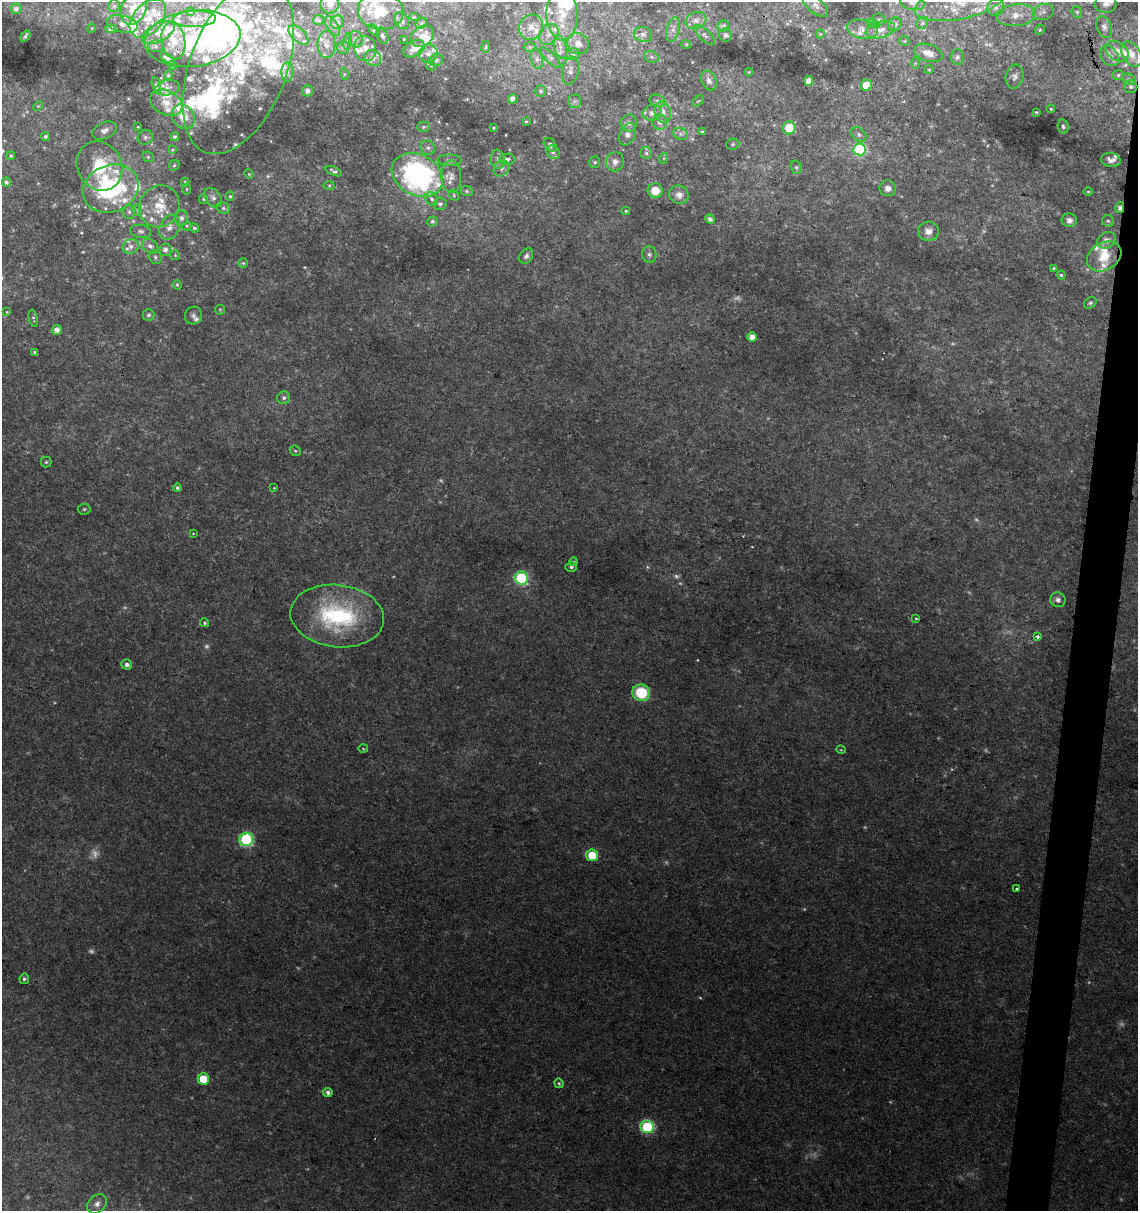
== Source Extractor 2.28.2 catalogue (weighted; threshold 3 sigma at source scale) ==
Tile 10 of 4 x 4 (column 2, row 3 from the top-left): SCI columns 1364-2499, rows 1219-2427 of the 5057 x 4845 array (HDU 1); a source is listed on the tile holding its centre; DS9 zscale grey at full resolution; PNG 1140 x 1213 px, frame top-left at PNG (2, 2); each listed source drawn as its Kron ellipse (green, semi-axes under 4 px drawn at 4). Shown black and unused: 3% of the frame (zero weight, under 2 of 3 exposures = <1% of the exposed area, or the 3 px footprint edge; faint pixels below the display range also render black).
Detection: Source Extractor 2.28.2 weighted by HDU 2 'WHT'; one run over the whole footprint, this tile lists its part. Background 0.0279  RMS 0.005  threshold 0.0225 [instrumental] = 3 sigma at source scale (4.5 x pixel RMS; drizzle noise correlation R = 1.50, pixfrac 1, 0.0396/0.0396 arcsec/px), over >= 5 px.
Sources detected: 349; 32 too faint to see at this stretch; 5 inside a brighter object's white glare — neither listed nor drawn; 80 inside a brighter listed object's ellipse — not listed separately; the other 232 listed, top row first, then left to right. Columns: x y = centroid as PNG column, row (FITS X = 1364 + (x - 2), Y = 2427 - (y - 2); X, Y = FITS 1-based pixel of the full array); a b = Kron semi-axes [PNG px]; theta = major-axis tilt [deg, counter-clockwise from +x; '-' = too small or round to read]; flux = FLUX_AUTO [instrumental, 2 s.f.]
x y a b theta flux
960 2 46 17 12 23
912 3 12 7 -10 2.8
330 4 9 9 - 2.9
1106 4 10 9 - 3.1
815 5 15 7 -40 3
114 6 6 6 - 1
134 8 17 12 67 9
996 8 9 8 - 3.1
16 9 5 5 - 2
191 11 3 3 - 0.6
381 11 23 18 -7 16
1043 12 10 8 20 2.4
1077 12 6 5 - 0.76
562 15 26 15 -88 15
1016 15 20 10 6 7.8
414 17 5 4 - 0.58
148 18 22 14 49 8.9
195 19 21 8 2 4.5
319 20 6 5 - 0.89
696 20 10 8 22 2.7
879 20 6 6 - 1.2
402 21 9 6 -64 1.8
337 22 7 6 - 1.7
421 23 6 5 - 0.95
922 23 6 5 - 1
122 24 16 8 -13 4.4
873 24 6 4 -19 0.91
895 24 7 6 - 2
332 26 11 5 -56 1.7
723 26 6 5 - 1.3
531 27 13 12 - 5
1104 27 11 7 -70 2.2
92 28 4 3 - 0.42
111 29 6 4 -4 1.4
673 29 12 6 76 2.4
862 29 16 9 -11 4.4
374 30 7 4 -45 1.2
880 30 15 8 14 4.5
1040 30 5 4 - 0.69
158 33 18 9 29 5
549 34 11 9 54 3.7
643 34 9 7 -12 2.2
820 34 4 4 - 0.51
298 35 12 6 -43 2.5
705 35 13 5 -42 1.6
726 35 7 6 - 1.5
25 36 6 3 56 0.89
382 36 9 5 -68 1.4
422 36 13 9 36 5.8
193 38 48 28 7 65
356 39 8 7 - 2.1
404 39 3 2 - 0.36
173 41 19 11 -80 11
347 41 8 4 81 1.2
904 41 5 5 - 0.63
326 44 13 9 90 3.9
578 44 11 10 - 4.6
686 44 5 4 - 0.61
156 46 7 6 - 1.5
343 47 6 6 - 1.2
486 47 6 3 81 0.46
530 47 6 5 - 0.82
560 47 12 6 -74 3.3
365 48 13 11 -77 5.1
414 49 11 7 30 4.4
1117 51 13 9 -38 5.6
428 53 9 9 - 3.1
928 53 15 8 -18 5.2
573 54 7 5 10 1.4
1132 54 14 9 -59 6.2
1109 56 11 8 -51 3
651 57 7 5 -20 1.1
957 57 8 6 88 1.6
167 58 8 3 -34 2
373 58 9 7 -43 2.9
550 58 13 5 -44 2.1
537 59 10 6 -77 1.9
436 60 7 6 - 1.3
915 63 6 4 -88 0.69
172 65 4 4 - 0.95
431 66 5 4 - 0.56
238 67 91 48 69 110
929 69 5 3 - 0.49
570 71 14 8 80 2.7
287 72 9 6 90 2.1
749 72 4 4 - 0.49
344 74 5 3 - 0.63
168 75 5 4 - 0.6
1118 75 5 5 - 0.77
1015 77 12 9 79 2.4
1129 79 7 5 -20 1.1
709 81 10 7 -66 3.2
809 81 5 4 - 4.2
156 85 8 4 -75 1.2
866 85 6 5 - 8.9
1131 87 6 6 - 1.4
168 88 12 7 9 2.5
308 91 5 5 - 2.6
540 91 6 5 - 1
512 99 5 4 - 3
575 101 6 6 - 1.2
657 101 8 6 -21 1.8
698 101 7 4 43 0.74
166 103 17 12 -27 6.5
38 106 5 4 - 0.55
1051 109 4 4 - 0.58
663 112 10 8 -72 4.1
1036 112 4 2 - 0.45
652 113 9 8 - 3.2
183 117 13 10 -54 8.1
526 122 3 3 - 0.58
660 122 8 7 - 2.5
629 123 8 8 - 2.3
1063 126 7 5 -79 1.1
138 127 3 2 - 0.41
424 127 6 5 - 0.92
493 128 3 3 - 0.54
789 128 6 6 - 11
104 131 13 8 24 3.1
702 132 3 3 - 0.66
628 134 12 7 65 3.9
680 134 7 6 - 1.5
859 134 8 6 -42 1.6
45 136 4 4 - 1.2
145 137 8 7 - 1.6
174 137 4 4 - 1.1
733 144 6 5 - 0.88
550 145 7 5 -48 1.9
428 148 7 6 - 1.7
859 149 6 6 - 52
172 150 4 4 - 0.56
553 152 7 6 - 1.8
646 153 6 6 - 1.3
11 156 4 4 - 0.74
148 157 6 5 - 0.77
664 158 5 3 - 0.53
498 159 10 7 -83 2.4
507 159 8 5 8 2
449 160 12 5 -1 1.7
1111 160 10 7 -9 3.4
595 162 6 5 - 1
615 162 9 9 - 3.5
174 165 6 4 44 0.77
99 166 25 22 -61 27
796 167 7 5 -74 0.95
501 169 9 7 45 2.1
334 171 9 4 -22 1.4
249 174 5 4 - 0.55
417 175 27 20 -28 130
451 177 16 10 -88 4.5
6 182 5 4 - 1.2
185 182 4 4 - 0.68
329 186 6 4 0 0.69
888 188 8 8 - 3
111 189 28 23 22 68
186 189 5 3 - 0.53
467 191 6 5 - 0.92
655 191 7 7 - 8.6
1088 192 5 3 - 0.59
454 195 6 4 -51 0.77
679 195 10 9 - 3.7
230 196 4 4 - 0.79
213 198 11 7 -54 2.2
203 199 5 4 - 0.67
432 199 7 6 - 1.6
440 204 6 6 - 1.3
159 206 21 19 57 16
223 208 7 5 -16 1.1
1120 208 5 4 - 2.5
137 210 6 4 -70 0.9
626 211 4 4 - 0.71
129 212 7 6 - 1.3
181 218 7 7 - 2.2
710 219 5 4 - 2.2
1069 220 7 7 - 2.6
432 221 5 5 - 1.1
1108 221 6 5 - 1.1
187 226 5 4 - 0.64
170 227 13 9 62 4.1
194 228 5 4 - 1
141 231 10 6 -8 1.8
928 231 10 9 - 4.4
1106 240 10 7 34 3.4
131 246 8 7 - 2.7
150 246 9 6 -37 2.2
165 249 6 6 - 2.5
649 254 8 7 - 1.8
175 255 5 5 - 0.65
526 256 8 6 54 1.9
1104 256 18 13 31 11
155 257 7 5 -66 1.2
243 263 5 5 - 0.74
1054 268 4 3 - 0.75
1061 275 4 4 - 0.79
177 285 5 4 - 0.74
1090 303 7 5 34 1.1
220 310 5 4 - 0.64
7 312 3 3 - 0.44
149 315 6 6 - 1.5
193 315 9 8 - 2
33 318 9 4 -78 0.92
57 330 5 5 - 3.4
752 337 5 4 - 4.3
35 352 4 3 - 1.3
284 398 6 6 - 1.6
295 451 6 5 - 0.81
46 462 5 5 - 0.85
177 488 4 4 - 1.1
274 488 3 3 - 0.4
84 509 6 5 - 0.92
193 533 4 2 - 0.42
573 562 4 4 - 0.82
571 567 6 4 -2 1.2
521 578 6 6 - 57
1058 600 8 7 - 2.2
337 616 47 31 -6 68
916 619 3 3 - 1.1
205 623 4 4 - 0.8
1038 636 3 3 - 3.5
127 664 5 5 - 2.2
641 693 9 8 - 24
363 749 5 3 - 0.5
841 750 5 3 - 0.44
246 839 7 6 - 70
592 855 6 6 - 14
1017 889 4 3 - 0.86
24 979 5 4 - 1.1
203 1079 5 5 - 14
559 1083 4 4 - 0.82
328 1092 5 4 - 2.1
647 1127 6 6 - 55
97 1204 11 8 45 3.3
Overlapping masked pixels (flux is a lower limit): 5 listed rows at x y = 193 38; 173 41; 414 49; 1120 208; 1058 600
Isophote crosses this tile's border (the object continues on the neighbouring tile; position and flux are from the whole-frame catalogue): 8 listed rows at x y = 960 2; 912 3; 330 4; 1106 4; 134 8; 381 11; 1132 54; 238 67